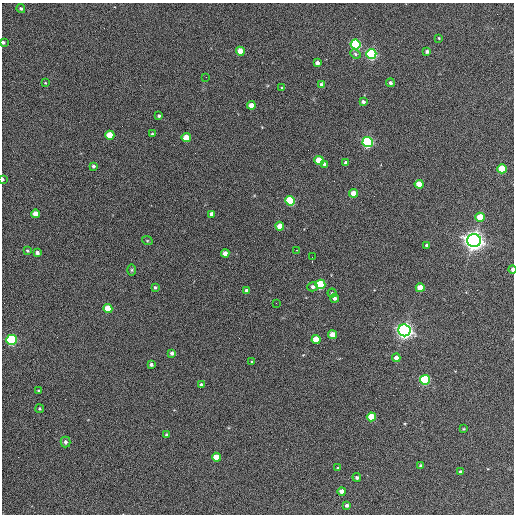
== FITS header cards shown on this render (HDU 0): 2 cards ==
NAXIS1  =                  512 / Axis length
NAXIS2  =                  512 / Axis length

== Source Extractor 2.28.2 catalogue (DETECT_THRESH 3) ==
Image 512 x 512 px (HDU 0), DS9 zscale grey, 1 PNG px = 1 image px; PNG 516 x 516 px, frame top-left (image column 1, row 512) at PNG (2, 3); each listed source drawn as its Kron ellipse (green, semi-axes under 4 px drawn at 4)
Background 366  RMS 21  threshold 62.4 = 3 sigma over >= 5 px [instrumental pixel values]
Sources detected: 76; all 76 listed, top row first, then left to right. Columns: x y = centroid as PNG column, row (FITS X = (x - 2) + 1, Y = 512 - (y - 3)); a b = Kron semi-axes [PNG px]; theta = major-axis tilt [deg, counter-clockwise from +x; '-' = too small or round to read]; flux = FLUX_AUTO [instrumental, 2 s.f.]
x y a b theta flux
21 9 4 4 - 2.8e+03
439 38 4 3 - 1.3e+03
3 42 3 3 - 3.1e+03
356 44 5 5 - 2.3e+05
240 51 4 4 - 2.4e+04
427 51 4 3 - 4.1e+03
355 54 5 4 - 2.5e+03
371 54 5 5 - 2.9e+05
317 63 4 4 - 6.0e+03
206 77 2 2 - 5.9e+02
45 83 3 3 - 1.0e+03
390 83 4 4 - 3.6e+03
321 85 4 4 - 4.9e+03
282 88 3 3 - 1.8e+03
363 102 4 3 - 3.9e+03
251 105 4 4 - 1.6e+04
159 116 3 3 - 2.3e+03
152 134 3 3 - 1.5e+03
110 135 4 4 - 3.7e+04
186 138 4 4 - 3.1e+04
368 142 5 5 - 2.7e+05
319 161 4 4 - 5.0e+04
346 163 3 3 - 3.5e+03
324 164 4 3 - 2.8e+03
93 166 3 3 - 3.5e+03
502 169 5 4 - 6.0e+04
2 179 4 2 - 3.0e+03
419 184 4 4 - 3.0e+04
354 193 4 4 - 2.2e+04
290 201 5 5 - 1.0e+05
36 214 4 4 - 1.7e+04
212 214 4 4 - 7.5e+03
480 217 4 4 - 3.9e+04
280 226 4 4 - 1.8e+04
147 240 5 3 - 1.4e+03
474 240 7 6 - 1.2e+06
427 245 3 3 - 3.0e+03
297 250 2 2 - 9.5e+02
27 251 3 3 - 1.6e+03
37 253 4 3 - 5.0e+03
225 253 4 4 - 1.2e+04
312 257 2 2 - 6.7e+02
132 270 6 4 89 1.9e+03
512 270 4 2 - 5.1e+03
320 284 5 4 - 9.1e+04
155 287 4 3 - 2.6e+03
313 287 5 4 - 4.4e+03
420 288 4 4 - 2.5e+04
247 291 4 3 - 4.9e+03
332 293 4 4 - 1.9e+03
335 298 4 4 - 4.8e+03
276 303 2 2 - 7.5e+02
108 309 4 4 - 3.6e+04
404 330 6 6 - 7.9e+05
332 335 4 4 - 2.6e+04
316 339 4 4 - 3.4e+04
12 340 5 5 - 2.2e+05
172 353 4 3 - 4.7e+03
396 358 4 4 - 8.7e+03
252 362 3 3 - 1.6e+03
151 364 4 3 - 3.7e+03
425 380 5 5 - 1.6e+05
201 385 4 3 - 4.8e+03
39 390 4 3 - 1.8e+03
40 409 4 4 - 1.8e+03
371 417 4 4 - 3.9e+04
463 429 3 3 - 1.3e+03
167 435 4 3 - 3.3e+03
65 442 5 5 - 4.1e+03
216 457 4 4 - 2.3e+04
421 465 3 3 - 2.2e+03
338 468 3 3 - 1.4e+03
460 472 3 3 - 2.8e+03
357 477 4 4 - 3.2e+03
342 491 4 4 - 1.2e+04
347 505 4 3 - 4.1e+03
At the frame edge (FLAGS 8, measured only in part): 3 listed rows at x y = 3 42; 2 179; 512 270